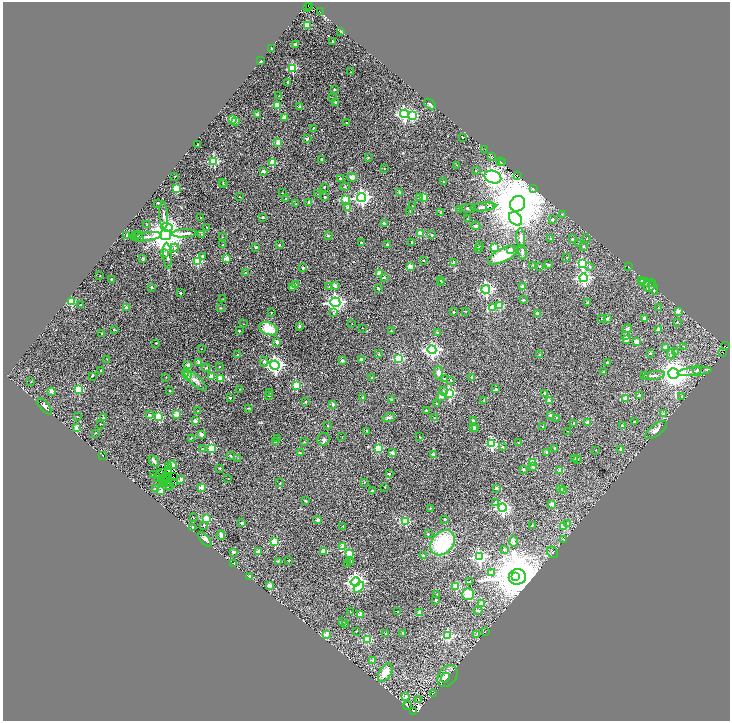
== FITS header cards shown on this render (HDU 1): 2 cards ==
NAXIS1  =                 1455
NAXIS2  =                 1437

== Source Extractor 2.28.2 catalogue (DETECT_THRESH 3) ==
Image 1455 x 1437 px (HDU 1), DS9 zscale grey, zoomed out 1/2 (1 PNG px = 2 x 2 image px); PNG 732 x 723 px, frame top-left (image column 2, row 1437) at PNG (3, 2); each listed source drawn as its Kron ellipse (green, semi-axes under 4 px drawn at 4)
Background 0.0354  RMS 0.013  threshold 0.0386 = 3 sigma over >= 5 px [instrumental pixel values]
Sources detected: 489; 62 cannot appear on this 1/2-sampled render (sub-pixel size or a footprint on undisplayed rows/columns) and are neither listed nor drawn; the other 427 listed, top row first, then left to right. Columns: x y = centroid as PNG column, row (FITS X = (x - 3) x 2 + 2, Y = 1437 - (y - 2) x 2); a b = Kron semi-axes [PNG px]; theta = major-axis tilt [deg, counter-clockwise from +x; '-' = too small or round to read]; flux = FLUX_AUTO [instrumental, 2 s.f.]
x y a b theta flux
310 7 2 1 - 32
308 8 3 2 - 73
320 12 2 1 - 100
307 25 3 2 - 71
340 31 3 2 - 1.4
332 42 2 2 - 3.3
295 45 2 2 - 13
271 48 2 2 - 1.8
261 61 2 2 - 8.4
292 68 3 3 - 130
351 72 2 2 - 1.8
288 82 2 2 - 9.2
334 89 2 2 - 4.9
279 96 2 2 - 0.97
333 98 2 2 - 3
335 102 2 2 - 8.9
430 104 6 3 -40 3.4
277 105 2 2 - 59
300 107 2 2 - 20
257 114 2 2 - 20
404 114 4 4 - 570
413 116 4 3 - 150
284 117 2 2 - 17
233 119 3 3 - 74
236 121 3 2 - 7.3
346 123 2 2 - 2.4
313 128 2 2 - 2.4
463 137 2 2 - 1.6
307 139 2 2 - 9.2
278 143 2 2 - 43
198 144 2 2 - 2.6
485 150 3 1 - 3
492 157 2 1 - 1.5
368 158 2 2 - 2
321 159 2 2 - 4.6
214 161 3 3 - 170
500 161 2 1 - 4.7
273 163 3 3 - 61
502 163 2 1 - 7.8
456 165 2 2 - 1.1
384 169 2 1 - 0.71
476 170 2 2 - 1.1
263 171 2 2 - 12
175 176 2 1 - 1.1
517 176 2 1 - 0.91
352 177 5 4 - 12
493 177 8 6 -17 2100
340 178 2 2 - 6.9
223 182 3 2 - 0.95
444 182 2 2 - 1.2
223 184 3 2 - 0.93
324 187 2 2 - 2.8
345 187 4 3 - 2.3
176 188 3 3 - 80
534 189 2 1 - 1.7
282 193 2 1 - 1.6
400 193 2 2 - 13
318 194 2 1 - 0.62
239 197 2 1 - 1.2
325 197 2 2 - 3.8
362 197 4 4 - 700
419 197 3 3 - 4.3
423 197 3 3 - 92
286 199 2 2 - 2.9
346 199 3 3 - 62
309 202 2 2 - 25
158 203 2 2 - 2.1
296 204 2 2 - 1.5
518 204 8 7 - 28000
489 205 2 2 - 2.5
413 206 2 1 - 0.7
483 207 13 4 5 11
348 208 2 2 - 23
468 208 8 2 3 3.6
460 209 2 2 - 5.3
410 211 2 2 - 1.5
441 213 3 2 - 1.7
562 214 3 2 - 1.1
164 215 13 4 -86 9.5
263 217 2 2 - 4.5
201 218 2 2 - 3.2
467 219 2 1 - 1.5
515 219 8 5 -47 430
552 220 3 2 - 4
384 224 2 2 - 11
147 225 2 2 - 3.4
475 226 5 3 - 4.4
167 227 6 4 -8 140
207 227 2 1 - 1.7
185 233 12 3 3 9.8
139 234 2 1 - 0.67
202 234 3 2 - 1.6
420 234 3 2 - 48
166 235 5 5 - 7100
432 235 2 2 - 5.6
127 236 2 2 - 7
328 236 3 3 - 3.1
138 237 7 3 -31 3.6
146 237 15 3 6 12
222 237 2 2 - 1
521 238 9 3 -86 7.7
551 239 3 2 - 4.8
572 239 2 2 - 6.9
587 239 2 2 - 1
411 242 2 2 - 3
361 243 2 2 - 6.1
579 243 2 2 - 1.2
222 245 2 1 - 0.7
279 245 2 2 - 5.2
387 245 2 2 - 8.9
479 245 2 2 - 1.5
584 246 3 3 - 2.4
256 247 2 2 - 4.4
175 248 4 4 - 5.3
478 248 2 2 - 5.5
495 248 3 3 - 79
511 249 3 3 - 6.2
522 252 7 3 -79 3.7
165 253 3 3 - 4
503 255 16 6 26 87
167 256 13 4 -86 11
202 256 2 2 - 7
567 257 2 2 - 0.74
143 259 3 2 - 2.3
227 259 2 2 - 51
424 260 2 2 - 1.8
197 262 3 3 - 150
454 262 2 2 - 4.7
582 264 4 3 - 200
533 265 2 1 - 1.5
549 265 3 3 - 1.8
540 266 2 2 - 1.8
410 267 2 2 - 35
590 267 3 3 - 2.5
628 267 2 1 - 0.64
303 268 2 2 - 8.6
245 273 2 2 - 2.1
379 273 2 2 - 42
100 276 2 2 - 0.72
384 277 3 3 - 4.4
583 278 4 4 - 480
111 279 2 2 - 1.7
440 280 2 2 - 1.7
642 281 3 3 - 5.2
441 283 2 2 - 6.1
647 283 8 3 -6 5.6
295 285 2 2 - 12
650 285 7 5 57 7.6
335 286 2 2 - 20
522 286 2 2 - 18
151 287 2 2 - 4.7
292 287 2 2 - 13
329 287 2 2 - 1.1
378 288 2 2 - 4.9
653 288 7 3 -72 5.1
486 290 4 4 - 430
180 293 2 2 - 5.1
223 299 2 1 - 0.76
523 300 2 2 - 6.9
71 302 3 3 - 110
335 302 5 5 - 880
588 303 4 3 - 2.7
80 305 2 2 - 2.7
500 305 3 3 - 82
493 307 3 3 - 59
658 307 2 2 - 0.84
126 308 2 2 - 19
220 308 3 2 - 1.1
466 311 2 2 - 1.2
678 311 2 2 - 22
271 312 2 1 - 0.55
453 312 2 2 - 5.4
333 313 3 3 - 2.2
537 314 4 3 - 4.7
602 318 2 2 - 4.2
644 318 2 2 - 15
607 319 2 2 - 8.1
677 322 2 2 - 2.1
243 324 2 2 - 0.9
352 324 2 1 - 0.79
299 326 2 2 - 13
362 328 2 1 - 0.82
268 329 10 6 -21 62
627 329 4 4 - 4.6
658 329 2 2 - 15
114 330 3 3 - 1.9
239 331 2 2 - 3.6
391 331 2 2 - 1.9
438 332 2 2 - 3.6
102 333 2 2 - 2.2
626 336 3 2 - 9.9
627 340 2 2 - 24
277 342 2 2 - 21
637 342 3 2 - 49
156 343 2 2 - 1.5
725 345 2 1 - 6.5
665 347 2 2 - 14
684 347 3 2 - 1.6
202 349 2 2 - 0.82
432 350 4 4 - 650
675 351 3 3 - 3.5
650 353 2 2 - 4.9
723 353 3 1 - 14
379 354 3 3 - 1.7
671 354 5 4 - 3.9
238 355 2 2 - 7.3
540 355 2 2 - 2.7
399 358 3 3 - 150
107 359 2 2 - 1
361 360 2 2 - 12
342 361 2 2 - 17
199 362 2 2 - 13
264 362 5 4 - 4.5
607 362 2 2 - 4.3
188 365 2 2 - 22
275 365 4 4 - 880
219 367 2 2 - 2.5
206 368 4 3 - 2.8
101 370 2 2 - 2.3
697 370 4 4 - 4.8
694 371 17 3 5 11
604 372 2 2 - 7.2
185 373 3 2 - 48
439 373 7 4 -89 11
673 374 5 5 - 3500
645 375 2 1 - 0.6
92 376 2 2 - 2.3
187 376 3 2 - 27
211 376 2 2 - 36
654 376 11 3 9 5.7
166 377 2 1 - 0.93
472 377 2 2 - 7
220 378 2 2 - 35
372 378 3 2 - 2.3
444 379 2 2 - 7.5
195 380 14 5 -42 12
450 380 2 2 - 2
31 382 2 2 - 1.1
296 385 3 3 - 97
79 389 3 3 - 130
240 389 2 2 - 0.68
496 389 2 2 - 9.5
51 391 2 2 - 18
170 391 2 2 - 3.5
443 391 4 3 - 4.9
270 392 3 2 - 2.1
449 393 4 3 - 210
544 393 2 2 - 4.7
639 395 3 2 - 6.7
269 396 2 2 - 7.4
442 396 3 2 - 33
682 396 3 2 - 2.1
363 397 2 2 - 2.8
230 398 2 2 - 5.2
391 399 2 2 - 2.4
626 399 3 3 - 69
484 401 3 2 - 1.6
549 401 2 2 - 24
306 402 2 2 - 4.1
333 404 2 2 - 12
436 404 2 2 - 1.8
45 406 10 4 -49 8.5
248 408 3 2 - 1.2
426 410 2 2 - 3.4
198 411 2 2 - 2.2
177 414 2 2 - 45
664 414 2 2 - 18
149 415 2 2 - 12
550 415 2 2 - 12
77 416 2 2 - 0.95
159 417 3 3 - 110
389 417 6 3 13 5
103 418 3 2 - 5.3
434 418 2 2 - 2
557 418 2 2 - 1.1
195 421 2 2 - 24
473 421 2 2 - 7.5
587 422 2 2 - 16
634 422 2 2 - 3.1
574 423 2 2 - 2.8
100 424 2 1 - 1.2
622 425 2 2 - 8.1
327 426 2 2 - 1.6
543 427 2 2 - 2.9
76 428 2 2 - 27
473 428 2 2 - 27
476 429 2 2 - 6.9
656 430 13 5 37 14
367 431 2 2 - 1.8
567 431 2 1 - 1.1
96 433 2 2 - 0.84
201 434 2 2 - 22
342 437 2 1 - 0.59
420 437 2 1 - 1.5
191 438 4 2 - 1.6
278 439 2 2 - 2.1
323 439 6 6 - 5
275 442 2 2 - 3.9
304 442 2 2 - 1.3
518 443 4 2 - 1.4
492 444 3 3 - 210
503 447 3 3 - 2.7
211 448 3 3 - 140
378 448 3 3 - 110
554 448 2 2 - 2.8
202 449 3 3 - 4.5
621 449 2 2 - 7.2
596 450 2 1 - 1.1
547 452 2 2 - 11
300 453 3 2 - 2.9
392 453 2 2 - 22
102 455 2 1 - 2.3
434 455 2 2 - 26
230 456 3 2 - 1.6
238 458 4 1 - 1.1
575 458 2 2 - 5.2
578 459 2 2 - 1.1
154 461 6 2 -56 4.9
533 462 3 3 - 70
173 465 4 3 - 7.5
168 467 2 1 - 0.68
533 467 2 2 - 7.5
220 468 3 2 - 1.4
523 469 2 2 - 6.8
169 471 3 1 - 0.35
560 471 2 2 - 30
162 473 3 2 - 0.77
159 474 2 1 - 0.91
389 474 2 2 - 7.2
154 475 2 2 - 3.1
166 476 3 1 - 1.1
157 477 2 1 - 3.1
168 477 4 2 - 0.82
174 477 2 1 - 0.042
166 479 3 1 - 0.53
181 479 2 2 - 19
228 479 2 1 - 1.1
163 480 5 3 - 0.036
173 482 2 1 - 1.7
364 482 3 3 - 2.4
168 483 3 2 - 0.51
280 483 2 2 - 1.6
165 484 2 1 - 2
170 485 3 1 - 4
202 487 2 2 - 37
385 487 2 2 - 1.2
496 488 2 2 - 9
155 489 2 2 - 14
561 489 3 2 - 6.7
161 491 2 2 - 27
372 491 2 2 - 9.6
563 491 2 2 - 33
305 500 3 2 - 1.4
496 502 4 3 - 6
552 504 3 2 - 38
502 507 4 4 - 450
431 508 3 2 - 1.5
193 518 2 2 - 0.8
206 519 3 3 - 90
445 519 2 2 - 5.7
318 520 2 2 - 24
242 522 2 2 - 3.8
406 522 3 3 - 120
568 524 3 3 - 8.7
204 525 2 2 - 2.5
532 525 2 2 - 2.1
343 526 2 2 - 1.5
563 526 3 2 - 39
193 527 2 2 - 2.2
428 534 2 2 - 4.6
221 535 4 3 - 11
205 540 9 4 -48 9.3
564 540 3 2 - 1.3
274 542 3 3 - 87
514 542 5 3 - 4
442 543 14 10 47 150
342 547 3 2 - 57
504 550 2 2 - 3.4
258 551 4 2 - 23
324 551 3 2 - 52
233 552 2 2 - 12
552 552 6 5 - 6.6
349 553 3 2 - 56
424 556 2 2 - 13
479 557 4 4 - 470
289 560 2 2 - 2.3
278 561 2 2 - 2.5
351 562 2 2 - 4.7
233 563 2 2 - 2.3
347 563 2 2 - 2.2
491 572 3 3 - 6.5
250 576 2 2 - 4.5
515 577 2 2 - 6900
517 577 8 7 - 14000
470 581 4 2 - 1.5
355 582 5 4 - 1100
269 586 2 2 - 23
359 587 6 3 47 30
456 587 3 3 - 86
437 594 2 2 - 1.3
468 594 6 6 - 48
436 600 2 2 - 7
481 603 3 2 - 40
350 611 2 1 - 1.6
398 611 2 1 - 1.4
478 611 4 3 - 5.7
419 612 2 2 - 20
360 615 3 3 - 52
342 621 2 2 - 11
345 624 2 2 - 2.1
356 631 2 2 - 1.1
485 632 2 1 - 0.49
403 633 2 2 - 2.4
327 634 2 2 - 44
386 634 2 2 - 10
477 634 3 2 - 1.7
448 636 3 3 - 180
368 639 3 3 - 140
373 661 2 2 - 23
385 673 10 6 59 31
447 676 12 8 53 19
445 678 5 4 - 5.4
433 693 2 1 - 0.73
406 696 3 3 - 15
418 699 3 2 - 1.1
407 706 5 2 - 1.4
414 711 2 1 - 93
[62 sub-pixel or undisplayed-footprint detections neither listed nor drawn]